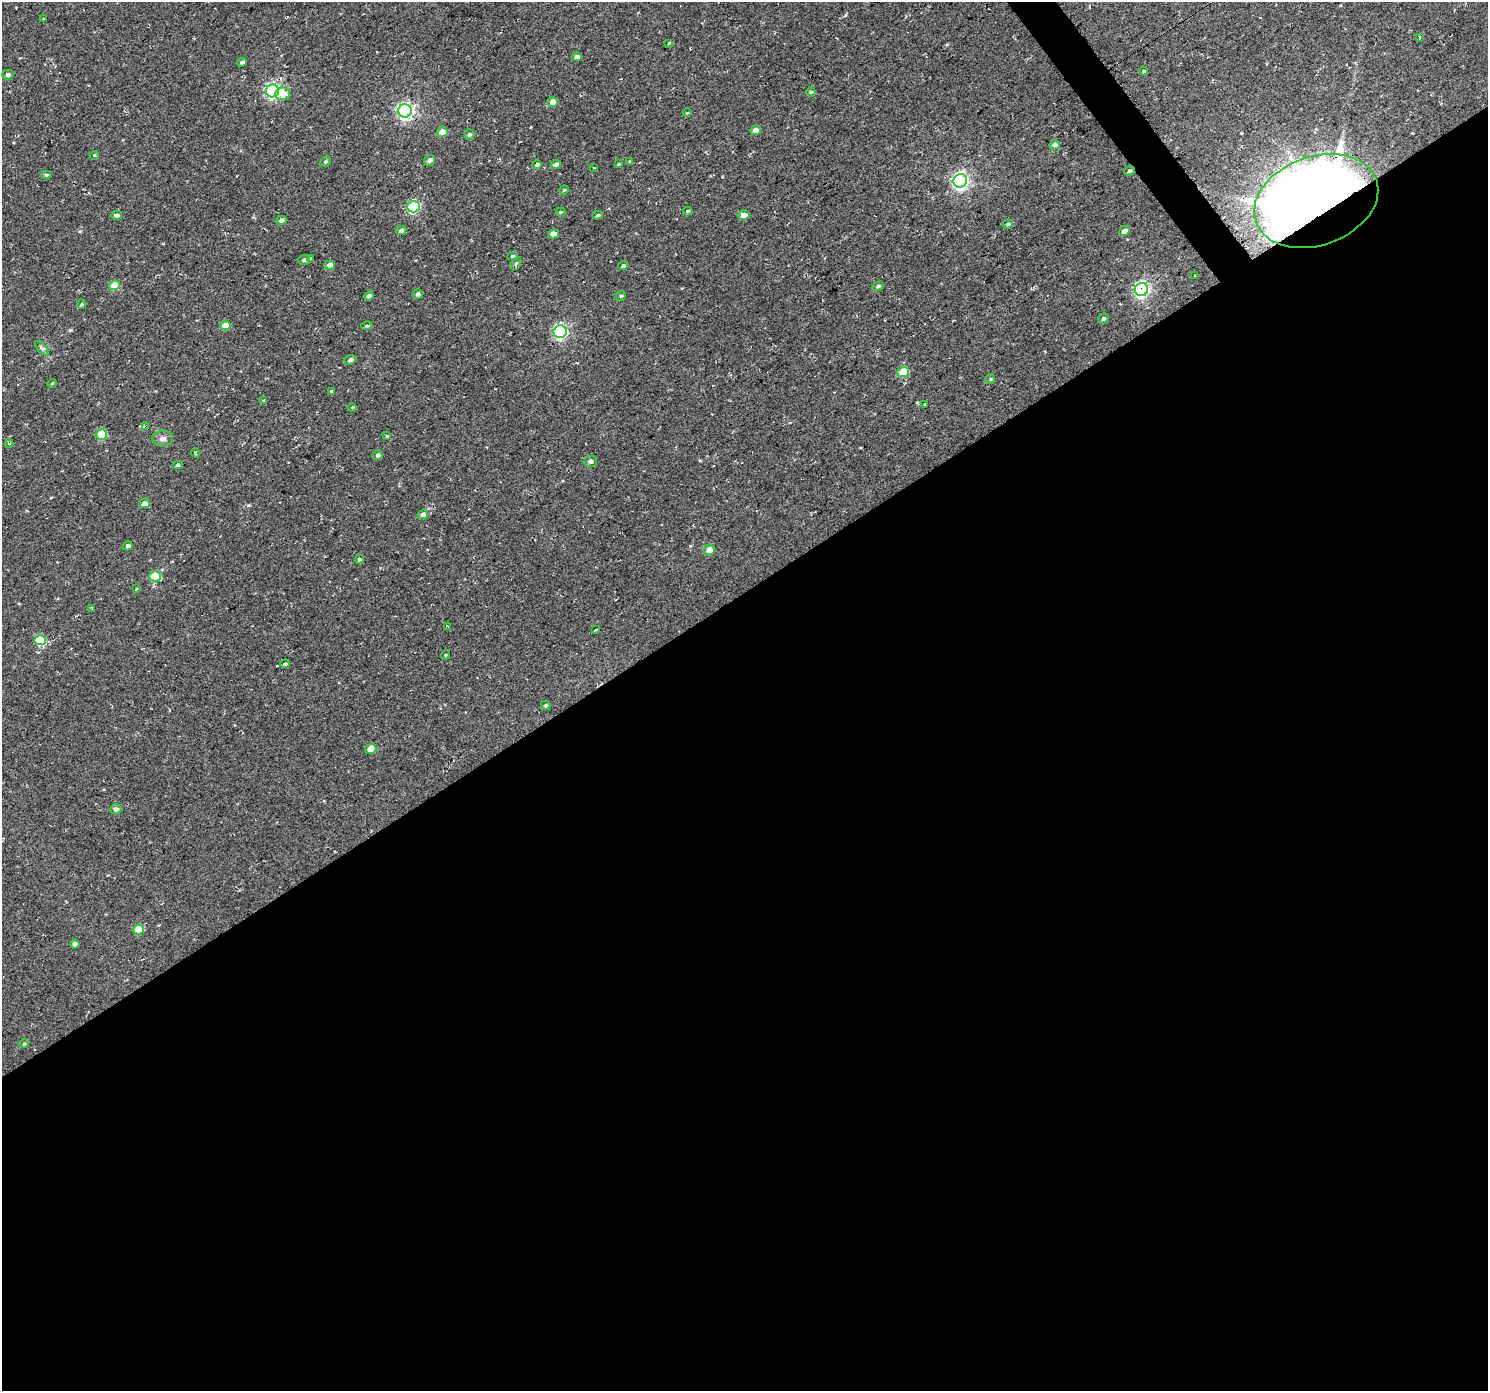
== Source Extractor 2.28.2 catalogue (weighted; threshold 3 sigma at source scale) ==
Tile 15 of 4 x 4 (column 3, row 4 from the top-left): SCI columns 2972-4457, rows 191-1579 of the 5946 x 5873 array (HDU 1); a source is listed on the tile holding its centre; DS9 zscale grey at full resolution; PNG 1490 x 1393 px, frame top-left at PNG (2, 2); each listed source drawn as its Kron ellipse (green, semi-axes under 4 px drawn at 4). Shown black and unused: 58% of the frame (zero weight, under 2 of 3 exposures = <1% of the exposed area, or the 3 px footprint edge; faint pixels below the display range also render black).
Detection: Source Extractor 2.28.2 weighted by HDU 2 'WHT'; one run over the whole footprint, this tile lists its part. Background 0.0599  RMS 0.0093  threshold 0.0417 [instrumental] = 3 sigma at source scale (4.5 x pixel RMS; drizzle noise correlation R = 1.50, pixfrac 1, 0.0396/0.0396 arcsec/px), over >= 5 px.
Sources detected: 103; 7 cosmic-ray / hot-pixel residue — neither listed nor drawn; the other 96 listed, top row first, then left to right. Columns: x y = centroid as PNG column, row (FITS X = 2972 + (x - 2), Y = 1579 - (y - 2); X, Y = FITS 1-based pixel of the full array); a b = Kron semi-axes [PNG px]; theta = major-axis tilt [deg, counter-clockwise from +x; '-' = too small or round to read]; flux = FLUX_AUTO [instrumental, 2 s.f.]
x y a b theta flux
44 19 3 3 - 5.3
1419 37 3 3 - 2.3
669 43 4 3 - 0.74
577 57 4 4 - 3.3
242 62 5 4 - 1.6
1144 71 4 4 - 1.2
8 75 6 5 - 2.4
272 91 6 6 - 190
811 92 5 4 - 1.2
282 94 7 6 - 11
553 102 5 4 - 9.6
405 111 7 6 - 290
687 113 4 3 - 0.76
756 130 5 5 - 4.8
442 132 5 4 - 10
469 134 5 5 - 2
1055 145 5 4 - 4.3
94 155 5 3 - 1.2
429 160 6 5 - 3.5
325 161 6 4 44 1.4
630 162 3 3 - 27
556 164 5 4 - 2.9
619 164 4 4 - 0.85
537 165 4 4 - 2.6
594 168 3 2 - 0.87
1129 171 5 4 - 1.7
46 175 5 4 - 1.4
960 181 7 6 - 280
564 190 5 4 - 1
1316 201 64 44 20 2100
413 207 6 5 - 88
688 211 4 3 - 1.2
560 212 5 4 - 1
117 215 5 4 - 2.2
598 215 5 4 - 1.3
744 215 6 5 - 8.1
281 220 5 4 - 2.5
1008 224 5 4 - 1.5
401 231 5 4 - 3
1124 231 6 4 21 4.9
553 234 5 4 - 4.9
513 256 5 4 - 1.3
311 259 4 3 - 4.2
304 260 6 5 - 2.5
516 264 7 4 61 1.5
330 265 5 4 - 4.3
623 266 5 4 - 2
1195 275 3 3 - 4.5
115 285 5 4 - 20
878 286 6 4 27 1.7
1141 290 7 6 - 220
418 294 5 5 - 2.3
369 296 5 4 - 2.4
621 296 5 4 - 1.3
81 304 5 3 - 0.87
1103 319 5 5 - 1.6
225 325 5 4 - 11
367 326 6 3 18 1.1
560 332 6 6 - 180
42 348 9 3 -45 1.7
350 360 6 4 21 2.5
903 372 6 5 - 21
991 379 5 4 - 1.1
52 383 4 3 - 0.7
331 392 4 3 - 3.5
263 400 3 3 - 3.5
924 404 3 3 - 8
352 407 5 3 - 0.87
146 427 4 3 - 13
102 434 5 5 - 31
387 436 4 4 - 0.92
163 439 10 7 3 4.1
9 443 4 3 - 1.2
195 453 4 3 - 1.7
378 455 5 5 - 2.1
591 461 6 5 - 3.2
177 465 5 4 - 1.4
145 503 5 4 - 5.7
423 514 5 4 - 3.7
128 546 5 4 - 2.6
709 550 6 5 - 9
359 559 5 4 - 1.9
155 576 6 5 - 37
136 589 3 3 - 1.1
92 608 3 2 - 0.81
448 627 4 3 - 8.4
595 630 3 3 - 2.8
40 640 5 5 - 33
445 655 5 3 - 0.78
285 664 5 3 - 1.8
546 705 5 4 - 1.6
371 749 5 5 - 12
116 809 5 5 - 3.5
138 929 5 5 - 19
75 944 5 4 - 2.3
24 1044 5 4 - 1.1
Overlapping masked pixels (flux is a lower limit): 5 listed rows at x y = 405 111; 1316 201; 1141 290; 146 427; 448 627